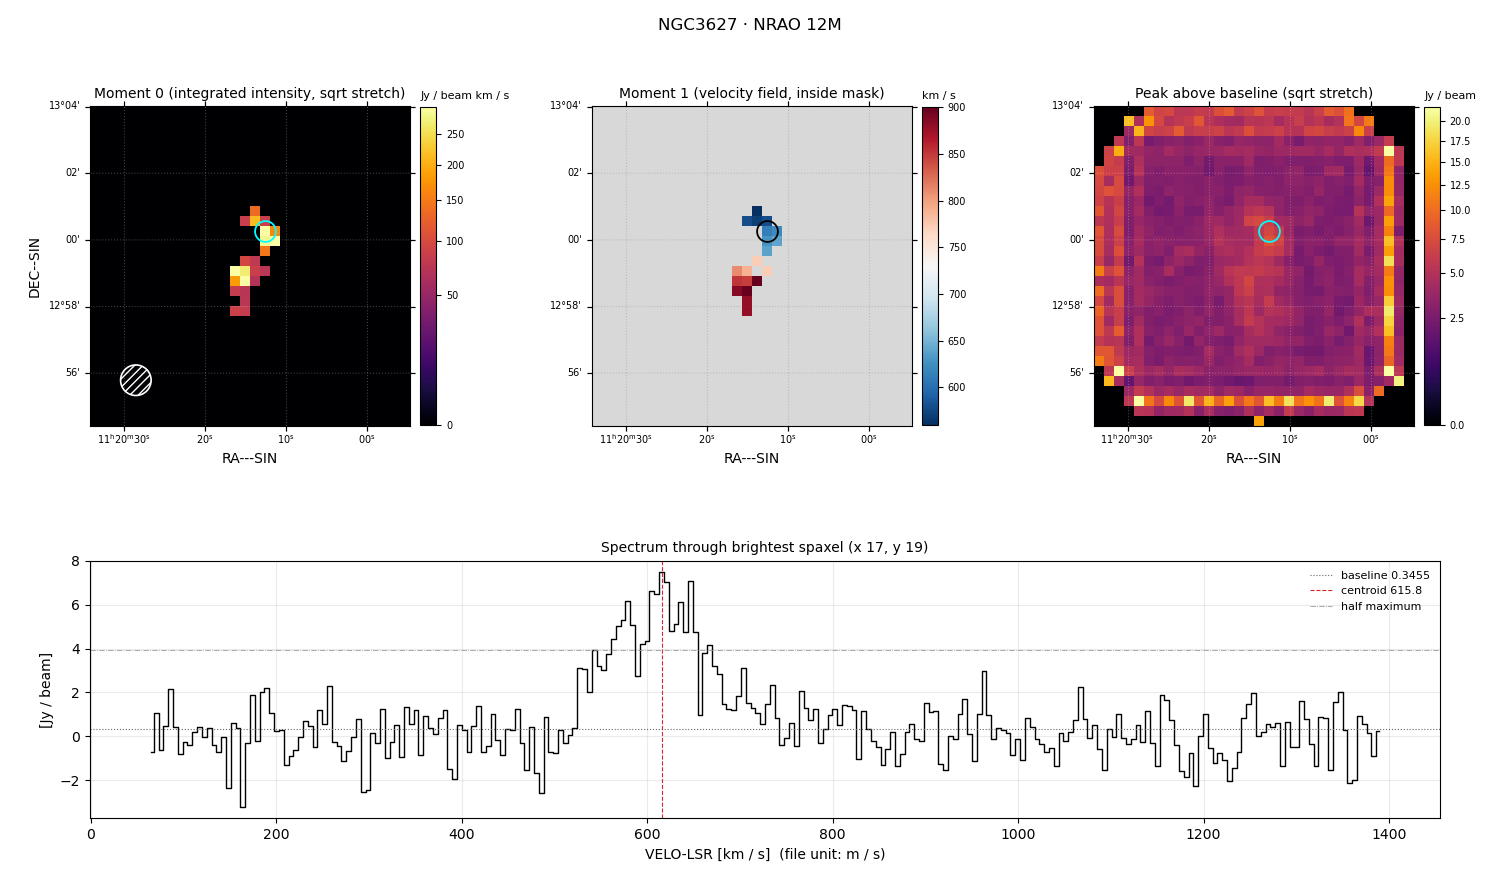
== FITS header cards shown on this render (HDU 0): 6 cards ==
OBJECT  = 'NGC3627 '  /
TELESCOP= 'NRAO 12M'  /
BUNIT   = 'JY/BEAM '  /
CTYPE1  = 'RA---SIN'  /
CTYPE2  = 'DEC--SIN'  /
CTYPE3  = 'VELO-LSR'  /

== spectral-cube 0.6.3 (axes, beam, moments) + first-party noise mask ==
SpectralCube HDU 0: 256 channels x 32 x 32 spaxels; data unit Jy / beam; figure title: NGC3627 · NRAO 12M
Units: BUNIT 'JY/BEAM' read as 'Jy/beam' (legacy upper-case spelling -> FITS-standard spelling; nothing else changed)
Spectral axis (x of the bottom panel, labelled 'VELO-LSR [km / s]  (file unit: m / s)'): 65 .. 1389 km / s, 256 channels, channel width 5.19 km / s
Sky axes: RA---SIN/DEC--SIN; field 9.6' x 9.6' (18 arcsec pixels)
Beam (drawn as the hatched ellipse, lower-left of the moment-0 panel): BMAJ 55 arcsec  BMIN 55 arcsec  BPA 0 deg
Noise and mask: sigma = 1.1 Jy / beam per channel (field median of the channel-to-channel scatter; agrees with the line-free scatter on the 883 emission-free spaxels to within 15%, no correlation factor applied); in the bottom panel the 248 channels outside the line scatter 1.2 Jy / beam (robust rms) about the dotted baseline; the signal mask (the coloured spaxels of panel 2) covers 2% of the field
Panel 1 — Moment 0 (line voxels x channel width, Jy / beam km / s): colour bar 0 .. 299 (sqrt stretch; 0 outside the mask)
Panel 2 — Moment 1 (intensity-weighted velocity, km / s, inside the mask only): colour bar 559 .. 901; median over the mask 771
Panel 3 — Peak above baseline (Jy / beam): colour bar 0 .. 22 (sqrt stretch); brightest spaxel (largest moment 0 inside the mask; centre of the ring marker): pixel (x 17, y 19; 0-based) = FK5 11h20m12s +13d00m20s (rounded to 2 s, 20 arcsec steps: no finer than the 18 arcsec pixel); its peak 7.13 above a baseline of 0.3455
Panel 4 — spectrum at that spaxel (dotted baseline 0.3455 Jy / beam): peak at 615 km / s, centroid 615.8 km / s (red dashed line; intensity-weighted over the run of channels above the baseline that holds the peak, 519 .. 743 km / s; both runs listed below lie inside that range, so they both enter it), W50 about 130 km / s across both peaks of a double-peaked profile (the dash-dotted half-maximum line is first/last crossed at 540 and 670 km / s, edge to edge); detected line = 8 of 256 channels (3%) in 2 separate runs between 566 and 623 km / s (a double-peaked / double-horned profile) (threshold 4 sigma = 4.5 Jy / beam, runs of >= 3 channels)
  those 2 runs, left to right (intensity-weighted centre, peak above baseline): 577 km / s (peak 5.8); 613 km / s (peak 7.1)